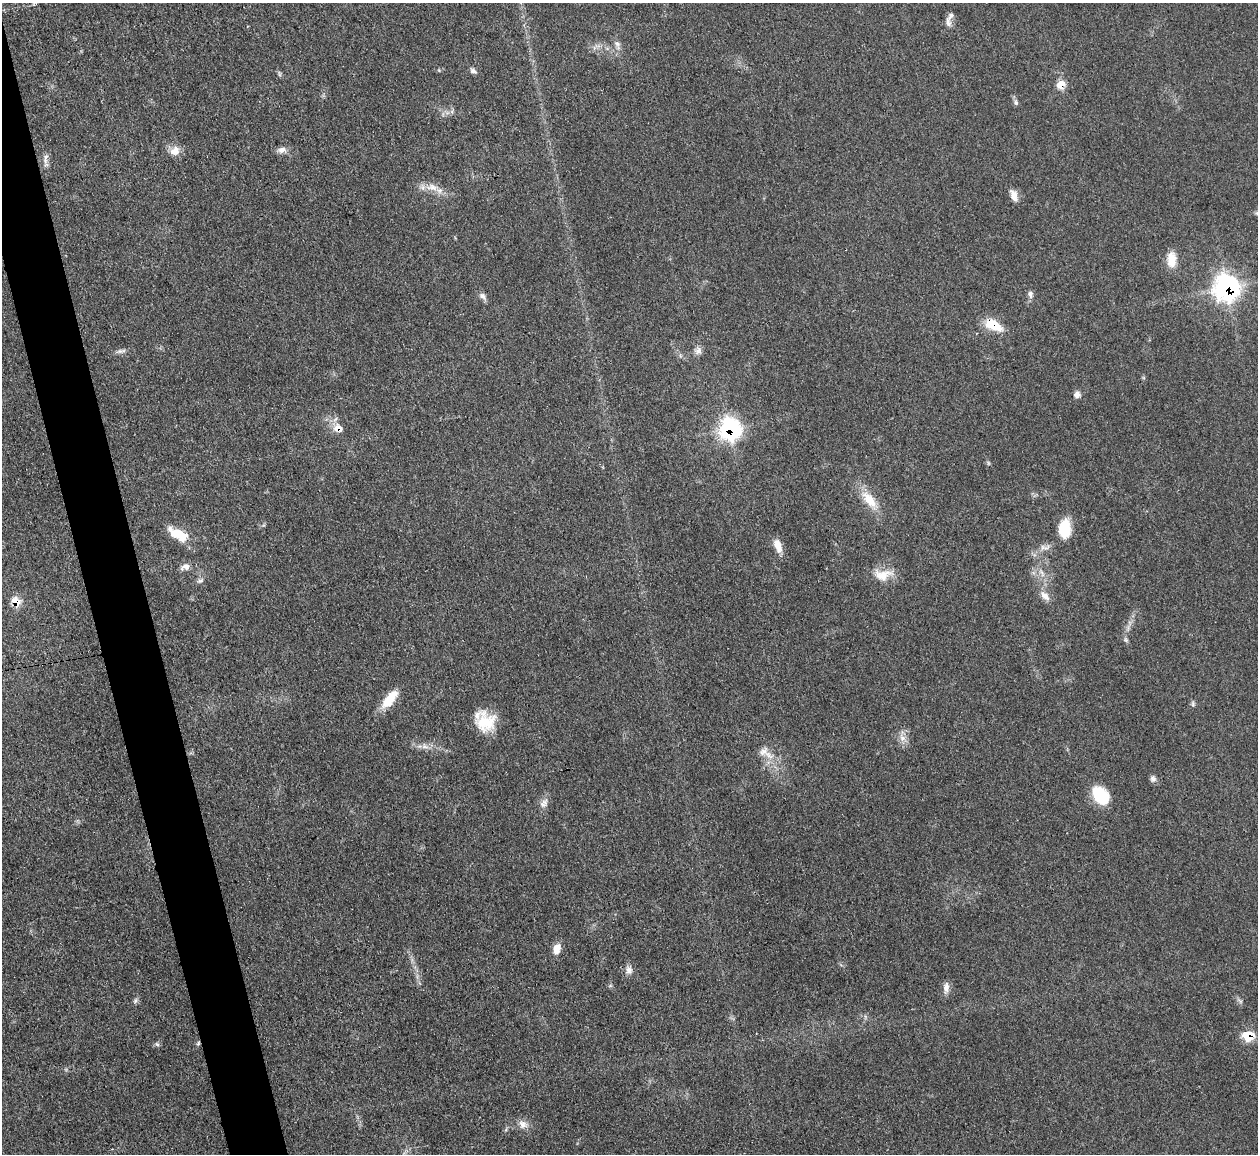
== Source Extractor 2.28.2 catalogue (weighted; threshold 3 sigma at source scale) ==
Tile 11 of 4 x 4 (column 3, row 3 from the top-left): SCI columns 2513-3768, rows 1405-2556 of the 5025 x 4997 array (HDU 1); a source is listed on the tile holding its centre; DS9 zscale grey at full resolution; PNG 1260 x 1156 px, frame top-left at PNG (2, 3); no overlay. Shown black and unused: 4% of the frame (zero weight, under 3 of 4 exposures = <1% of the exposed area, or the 3 px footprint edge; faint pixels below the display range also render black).
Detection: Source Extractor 2.28.2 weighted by HDU 2 'WHT'; one run over the whole footprint, this tile lists its part. Background 0.0431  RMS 0.0056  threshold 0.0251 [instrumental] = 3 sigma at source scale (4.5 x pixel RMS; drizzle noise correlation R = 1.50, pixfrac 1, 0.05/0.05 arcsec/px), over >= 5 px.
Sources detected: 54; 1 too faint to see at this stretch — not listed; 2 inside a brighter listed object's ellipse — not listed separately; the other 51 listed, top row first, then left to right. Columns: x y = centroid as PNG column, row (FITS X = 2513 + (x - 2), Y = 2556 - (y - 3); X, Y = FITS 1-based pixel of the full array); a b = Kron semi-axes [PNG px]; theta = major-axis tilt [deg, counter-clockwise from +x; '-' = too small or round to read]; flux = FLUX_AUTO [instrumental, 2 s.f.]
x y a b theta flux
948 22 14 8 -79 2.9
617 44 13 7 -68 2.8
473 71 9 6 -29 1.8
279 74 7 4 -71 0.92
1061 84 7 6 - 11
1016 103 7 6 - 1.4
282 150 12 8 8 3.2
175 151 14 12 24 5.4
45 159 17 6 86 3.2
432 187 20 10 -7 6.9
1014 196 15 8 -72 4.7
1257 213 6 5 - 0.99
1171 260 19 11 -88 8.7
1227 287 12 11 - 230
1030 294 10 7 -84 2
483 296 12 7 -47 2.3
993 324 22 11 -28 14
698 350 11 9 61 2.8
121 351 15 5 10 2.1
1077 394 9 8 - 2.4
338 428 12 11 - 5.7
730 429 10 9 - 180
870 500 31 12 -52 12
1064 528 19 12 89 17
179 534 26 11 -30 14
778 546 16 8 -70 6.6
185 567 14 9 22 3.3
1042 573 12 5 -65 2.7
883 575 27 15 5 10
200 581 10 6 22 1.7
1045 596 17 9 -44 4.4
15 601 8 7 - 11
1126 640 9 4 -55 1.2
390 699 26 10 50 13
1193 704 9 4 -90 1.1
486 722 22 22 - 19
902 738 12 9 -62 4.1
425 746 11 7 -26 3.2
769 755 17 9 -38 6.2
1153 779 8 8 - 1.9
1100 795 23 16 -52 19
545 802 12 8 80 3.3
557 949 13 8 77 5.7
629 970 11 9 89 3
610 986 6 4 19 0.73
946 988 16 8 88 3.4
135 1001 8 6 60 1.4
1248 1036 15 12 -5 9.5
198 1043 6 4 60 0.94
157 1044 7 5 -43 1.1
523 1124 15 11 -24 4.7
Overlapping masked pixels (flux is a lower limit): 8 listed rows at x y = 1061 84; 1227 287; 993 324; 338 428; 730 429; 15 601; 1248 1036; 198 1043
Isophote crosses this tile's border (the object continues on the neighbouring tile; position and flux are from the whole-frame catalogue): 1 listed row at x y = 1257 213